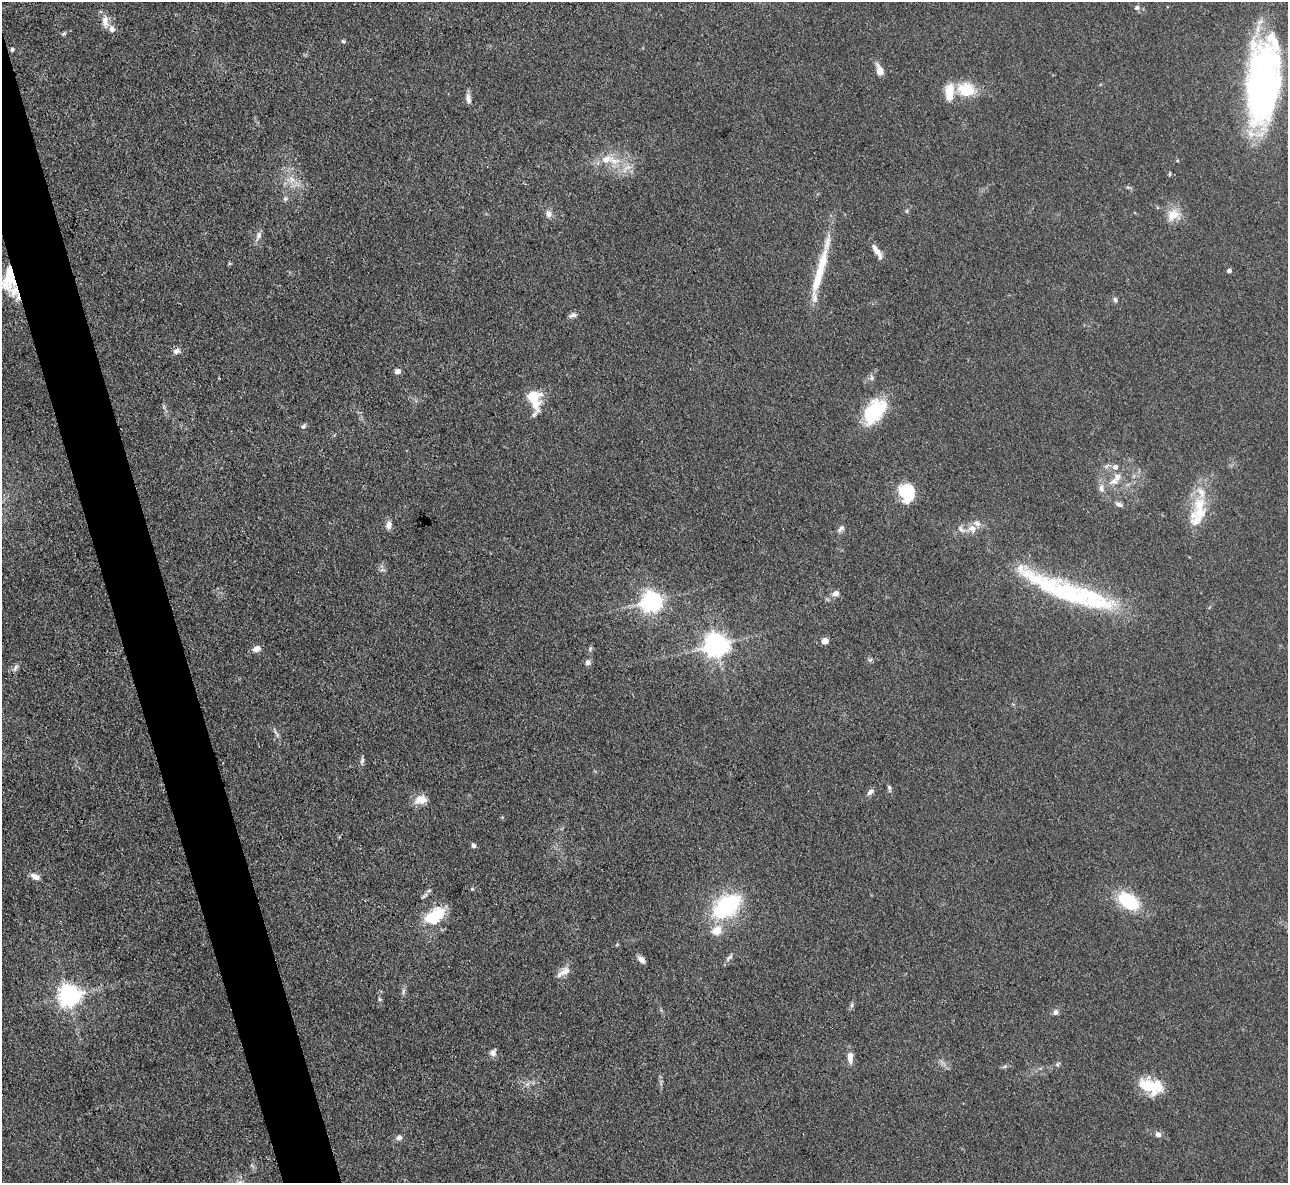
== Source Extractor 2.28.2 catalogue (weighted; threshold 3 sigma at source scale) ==
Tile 11 of 4 x 4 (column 3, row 3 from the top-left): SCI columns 2575-3860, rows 1447-2627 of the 5147 x 5132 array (HDU 1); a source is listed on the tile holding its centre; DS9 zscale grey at full resolution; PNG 1290 x 1185 px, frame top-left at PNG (2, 2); no overlay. Shown black and unused: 4% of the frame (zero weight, under 3 of 4 exposures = <1% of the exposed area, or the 3 px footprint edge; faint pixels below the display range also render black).
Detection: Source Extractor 2.28.2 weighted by HDU 2 'WHT'; one run over the whole footprint, this tile lists its part. Background 0.0862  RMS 0.0069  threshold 0.0309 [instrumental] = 3 sigma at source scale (4.5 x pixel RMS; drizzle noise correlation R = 1.50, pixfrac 1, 0.05/0.05 arcsec/px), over >= 5 px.
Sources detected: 93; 2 inside a brighter object's white glare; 1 long thin detection or spike segment (spike, bleed or trail) — not listed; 13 inside a brighter listed object's ellipse — not listed separately; the other 77 listed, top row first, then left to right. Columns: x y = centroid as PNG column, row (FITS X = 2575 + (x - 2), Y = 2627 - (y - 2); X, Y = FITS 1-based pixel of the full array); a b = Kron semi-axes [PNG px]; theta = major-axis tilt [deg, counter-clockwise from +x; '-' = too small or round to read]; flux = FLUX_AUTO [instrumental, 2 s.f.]
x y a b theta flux
1137 8 7 6 - 2.1
105 21 17 9 -83 6.7
64 34 7 4 19 1.2
343 41 4 4 - 1.1
12 49 5 5 - 1.6
879 70 14 7 -72 6.1
1262 87 75 28 83 310
966 89 16 12 -12 25
950 92 20 10 87 14
468 99 12 6 -84 3.8
614 161 19 10 -12 12
1170 174 6 3 71 0.74
291 179 10 9 - 6
285 198 7 6 - 1.7
907 211 6 4 90 0.92
549 214 9 7 -77 3.6
1173 215 19 16 9 11
258 236 14 7 70 3.6
877 251 19 6 -57 5.8
10 271 16 7 -77 8.3
1229 271 5 5 - 1.6
14 291 29 15 -37 17
1115 300 7 5 -86 1.6
572 315 11 6 18 2.5
177 351 10 7 26 2.9
398 371 5 5 - 5
871 378 8 5 -83 1.9
533 397 16 9 -80 23
164 406 7 4 72 1.1
874 411 27 16 51 49
303 426 8 5 36 1.6
1115 467 6 6 - 3.4
1114 481 15 9 18 6.6
1101 488 10 7 86 3.4
906 493 19 16 -70 27
1119 504 10 6 -21 2.3
1201 512 42 19 50 22
389 525 10 7 79 3.7
841 528 11 6 46 2.5
972 528 13 11 -14 6.5
1068 591 72 30 -16 87
836 593 6 5 - 5.8
652 602 7 7 - 460
825 641 5 5 - 10
716 645 7 7 - 670
257 649 10 7 24 4.3
590 649 7 4 79 1.3
870 660 6 5 - 1.3
588 662 7 7 - 2.6
15 668 10 6 61 2.4
277 735 7 4 -89 1.5
362 761 12 5 81 2
889 788 10 4 -73 1.6
870 792 10 6 46 2.9
421 800 15 10 6 8.9
473 845 6 5 - 1.6
35 877 12 6 -27 4.5
472 889 5 3 - 0.75
424 896 12 4 41 1.8
1128 901 21 13 -35 39
727 906 31 19 36 74
435 915 26 15 34 26
717 931 5 5 - 22
729 958 14 5 45 2.4
641 960 9 5 -44 3.8
564 972 21 9 34 5.8
403 992 10 5 79 1.9
68 996 8 7 - 510
380 999 6 5 - 0.98
851 1005 8 4 81 1.5
1055 1012 8 6 67 2.4
493 1052 10 8 65 3.2
850 1058 16 7 -87 5.5
1057 1065 7 5 -31 1.3
1151 1086 29 17 -17 25
1158 1134 7 6 - 3
399 1138 7 7 - 2.6
Overlapping masked pixels (flux is a lower limit): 2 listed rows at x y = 10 271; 14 291